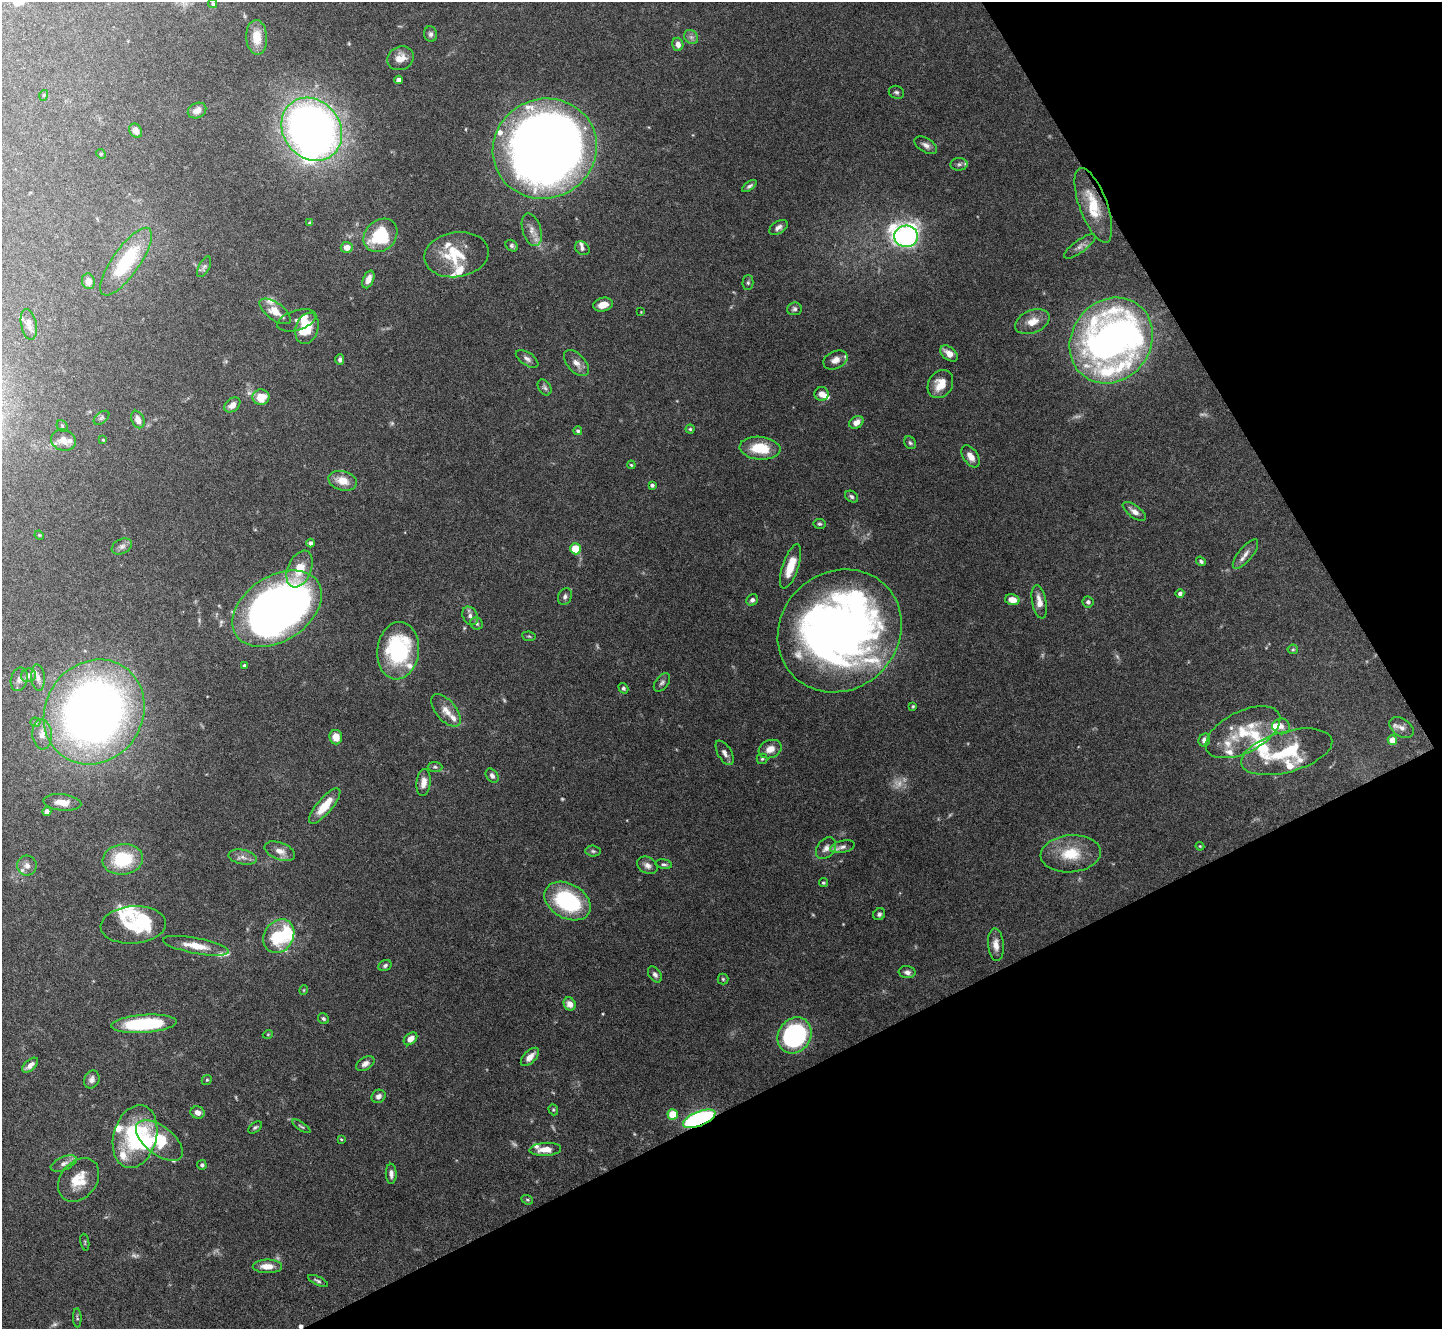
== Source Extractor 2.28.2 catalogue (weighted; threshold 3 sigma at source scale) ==
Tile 12 of 4 x 4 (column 4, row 3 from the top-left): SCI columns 4319-5758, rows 1480-2806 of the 5758 x 5748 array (HDU 1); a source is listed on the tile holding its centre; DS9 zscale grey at full resolution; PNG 1444 x 1331 px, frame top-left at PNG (2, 2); each listed source drawn as its Kron ellipse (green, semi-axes under 4 px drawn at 4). Shown black and unused: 27% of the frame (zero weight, under 5 of 10 exposures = <1% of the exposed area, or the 3 px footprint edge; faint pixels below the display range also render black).
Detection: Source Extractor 2.28.2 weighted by HDU 2 'WHT'; one run over the whole footprint, this tile lists its part. Background 0.0974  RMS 0.0027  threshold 0.0112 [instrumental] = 3 sigma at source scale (4.09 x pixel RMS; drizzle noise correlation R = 1.36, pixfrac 0.8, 0.05/0.05 arcsec/px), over >= 5 px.
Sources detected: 224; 14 too faint to see at this stretch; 7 inside a brighter object's white glare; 1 cosmic-ray / hot-pixel residue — neither listed nor drawn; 31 inside a brighter listed object's ellipse — not listed separately; the other 171 listed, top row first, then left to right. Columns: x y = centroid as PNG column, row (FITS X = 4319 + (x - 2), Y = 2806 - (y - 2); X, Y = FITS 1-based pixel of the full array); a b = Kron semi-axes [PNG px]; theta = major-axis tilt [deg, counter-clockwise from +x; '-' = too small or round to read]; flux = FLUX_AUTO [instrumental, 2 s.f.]
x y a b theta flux
213 4 5 4 - 0.46
430 34 8 6 -78 0.77
257 37 17 10 -87 4.5
691 37 8 6 -45 0.8
678 44 6 5 - 1.5
400 58 13 11 27 3.1
399 80 4 4 - 1.5
896 92 8 6 -23 0.63
44 95 5 3 - 0.24
197 111 9 7 26 2.1
312 129 33 28 -52 190
136 131 8 6 -56 1.6
926 145 12 7 -31 1.2
545 149 52 49 23 380
101 154 5 4 - 0.26
959 164 8 6 2 0.72
749 186 8 4 36 0.63
1093 205 39 14 -70 8.2
310 223 4 3 - 0.35
778 227 10 6 33 1.1
532 230 17 9 -73 2.3
380 235 18 15 44 14
906 236 12 10 -6 130
512 246 7 5 -40 0.6
1080 246 19 6 36 1.3
347 247 6 5 - 2.1
582 248 8 6 -38 0.81
457 255 32 22 9 9.8
126 262 40 13 55 16
204 267 11 5 63 0.75
368 279 9 5 65 1.8
88 281 8 6 -71 1.8
748 283 7 5 89 0.49
603 305 10 6 13 2.3
794 309 7 6 - 0.66
275 311 18 8 -36 3.9
641 312 3 3 - 0.19
297 320 20 10 17 1.3
1032 322 18 11 23 3.7
29 324 15 7 -78 1.4
307 328 16 11 73 8.2
1111 340 45 39 52 150
949 353 10 6 -39 2.3
527 359 13 6 -34 1.1
340 360 5 4 - 0.7
835 360 12 8 24 1.6
576 363 15 9 -47 2
940 384 15 12 57 4
545 387 8 6 -56 0.64
821 394 7 7 - 1.6
261 397 8 8 - 4.6
232 405 9 6 41 1.9
101 418 9 5 38 0.58
138 420 9 6 -66 1.9
856 422 8 5 31 1.9
62 426 6 5 - 0.38
690 429 4 4 - 0.39
578 431 4 4 - 0.52
63 440 13 10 -18 2.3
103 440 4 4 - 0.24
910 443 7 5 -55 0.49
760 448 20 11 -5 7.6
971 456 12 7 -56 2
631 465 4 3 - 0.28
343 481 14 9 -15 3.7
652 485 4 4 - 0.74
851 497 7 5 -34 0.6
1134 511 13 6 -36 1.6
819 524 6 5 - 0.44
39 535 5 4 - 0.26
311 543 4 4 - 0.83
122 546 11 7 25 1
575 549 5 5 - 6.9
1245 554 18 7 51 1.7
1201 561 5 4 - 0.51
791 566 23 8 71 4.9
300 569 19 11 67 4.9
1180 594 4 4 - 0.77
565 597 9 6 68 0.84
752 600 6 5 - 0.86
1012 600 7 5 -13 3
1039 602 17 7 -79 2.5
1088 602 6 5 - 0.74
277 609 49 32 33 190
470 616 10 7 -61 1.1
477 624 6 5 - 0.56
840 631 65 58 43 200
529 636 7 4 -8 0.4
1293 649 5 5 - 0.33
398 651 29 21 83 26
244 666 3 3 - 0.46
28 675 7 6 - 1.3
38 678 13 6 -85 1.2
19 679 12 8 74 1.1
662 682 10 6 52 0.79
623 688 6 4 -57 0.53
913 706 3 3 - 0.3
446 710 19 10 -49 2.7
94 712 54 48 55 200
35 722 5 4 - 0.34
1281 726 9 8 - 1.4
1401 728 13 8 -33 1.6
1243 732 40 20 27 11
42 734 15 9 -85 2.1
336 737 7 6 - 3
1204 740 6 5 - 1.3
1392 740 5 4 - 4
770 749 12 9 21 2.5
1287 752 47 20 15 16
725 753 13 7 -60 1.3
762 759 5 5 - 0.39
435 767 7 5 -2 0.49
492 776 8 5 -54 0.94
423 783 13 7 83 2.1
62 802 19 8 -5 2.8
325 806 22 7 50 6.2
47 812 4 4 - 1.1
1200 846 4 4 - 0.25
843 847 12 6 13 0.96
826 848 12 8 50 1.5
280 851 16 8 -21 2.2
593 851 8 5 -2 0.56
1071 854 30 18 5 8.2
243 857 14 7 -11 1.6
123 859 20 15 8 14
664 864 8 4 -9 0.56
647 865 11 8 -29 1.3
27 866 10 10 - 1.7
823 883 4 4 - 0.36
568 901 25 17 -29 25
879 914 6 5 - 0.59
133 925 33 18 4 11
279 936 18 14 59 12
996 945 16 8 -86 2.2
196 946 33 8 -11 4.6
385 966 7 5 27 0.61
907 972 8 6 -7 1.1
655 974 9 6 -54 0.89
723 979 5 5 - 0.37
304 990 4 4 - 0.26
570 1004 7 6 - 2.1
323 1019 6 5 - 0.59
144 1024 33 9 4 21
268 1034 5 3 - 0.23
795 1035 19 16 55 44
410 1039 8 5 42 2.2
530 1057 11 6 45 2
365 1064 10 6 29 1.2
30 1065 9 5 42 1.5
92 1080 9 7 66 1.2
207 1080 5 4 - 0.36
378 1096 7 6 - 1.1
553 1110 6 4 -70 0.37
198 1112 7 6 - 1.3
673 1114 5 5 - 6.5
699 1119 17 7 22 39
301 1126 10 3 -34 0.4
255 1127 8 5 36 0.5
135 1137 32 21 74 23
341 1139 3 3 - 0.26
159 1141 27 14 -38 12
545 1149 16 6 3 2.7
64 1163 14 6 24 1.3
202 1165 5 5 - 0.64
391 1174 10 5 -89 1.1
79 1180 24 18 51 6
527 1200 6 4 -21 0.4
85 1242 8 2 -80 0.28
267 1266 15 7 0 3.1
318 1281 11 4 -25 0.58
77 1318 9 4 -87 0.45
Overlapping masked pixels (flux is a lower limit): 3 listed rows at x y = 1093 205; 1111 340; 699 1119